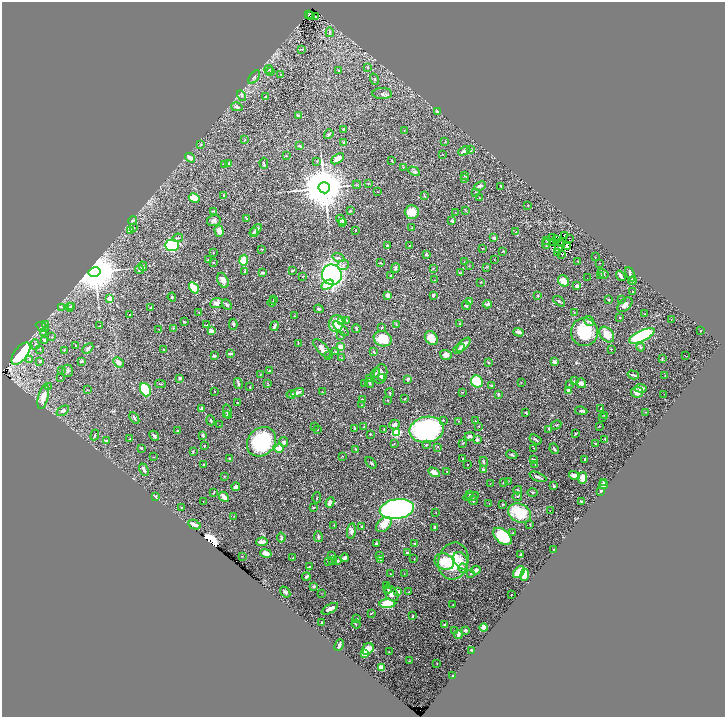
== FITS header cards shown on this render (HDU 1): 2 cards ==
NAXIS1  =                 1446
NAXIS2  =                 1429

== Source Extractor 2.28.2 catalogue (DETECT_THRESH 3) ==
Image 1446 x 1429 px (HDU 1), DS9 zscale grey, zoomed out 1/2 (1 PNG px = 2 x 2 image px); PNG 727 x 719 px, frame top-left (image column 2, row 1429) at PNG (2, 2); each listed source drawn as its Kron ellipse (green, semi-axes under 4 px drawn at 4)
Background 0.541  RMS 0.022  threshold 0.0669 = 3 sigma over >= 5 px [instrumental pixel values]
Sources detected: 477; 36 cannot appear on this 1/2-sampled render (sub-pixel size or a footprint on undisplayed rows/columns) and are neither listed nor drawn; the other 441 listed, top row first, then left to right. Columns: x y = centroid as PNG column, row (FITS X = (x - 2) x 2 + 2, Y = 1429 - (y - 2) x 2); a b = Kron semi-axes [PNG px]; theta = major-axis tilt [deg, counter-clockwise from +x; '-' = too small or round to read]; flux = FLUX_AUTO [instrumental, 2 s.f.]
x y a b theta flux
309 14 3 1 - 1.9
311 16 2 2 - 2.9
315 16 2 1 - 4.1
330 32 5 3 - 6.1
302 49 3 2 - 3.4
367 68 3 2 - 3
269 69 4 3 - 3.3
338 70 2 2 - 2.2
270 72 4 3 - 3.7
280 74 3 2 - 2.3
254 77 8 4 53 9.2
374 79 5 3 - 4.8
382 94 10 5 -1 13
241 96 5 3 - 5.1
266 97 3 3 - 6.2
237 107 6 4 -15 11
437 112 4 3 - 9.4
299 115 4 3 - 3.5
343 129 3 2 - 5.9
404 130 3 2 - 2.7
329 134 5 3 - 7.3
245 140 3 2 - 1.9
344 142 4 3 - 3.6
445 142 3 2 - 2.2
201 144 3 3 - 2.8
300 146 3 2 - 4.8
471 150 3 3 - 7.6
464 151 6 3 25 13
442 154 2 2 - 1.8
286 156 3 2 - 2.3
190 158 5 3 - 17
338 159 7 4 38 35
317 161 3 2 - 1.9
392 161 2 2 - 4.5
264 163 5 2 - 5.4
224 164 2 2 - 2.7
229 164 4 2 - 5.7
403 167 3 2 - 2.7
414 171 6 4 -28 7.1
465 175 3 3 - 3.1
464 178 3 3 - 4.9
368 184 3 3 - 2.9
357 185 4 2 - 3.9
480 186 6 3 23 17
501 186 3 2 - 3.8
324 188 6 5 - 29000
377 192 2 2 - 5.7
476 192 2 2 - 2.5
224 196 3 2 - 2.8
424 196 3 2 - 3.2
479 197 3 1 - 1.6
194 198 6 4 -30 95
528 205 2 2 - 2.3
465 210 3 2 - 2.4
213 211 3 1 - 3.2
350 211 3 2 - 3.3
412 212 7 7 - 65
455 212 2 1 - 1
247 218 4 2 - 5.4
341 220 5 4 - 8.7
452 220 4 3 - 5.7
133 221 4 3 - 5.6
214 221 7 5 14 11
342 222 3 2 - 4.6
133 227 3 3 - 3
412 228 2 2 - 1.9
256 230 7 2 50 14
356 230 2 2 - 4.9
130 231 4 3 - 13
219 231 6 4 -72 32
254 232 5 3 - 8.5
516 232 3 2 - 2.1
564 235 3 1 - 1.7
553 237 4 1 - 0.39
178 238 5 3 - 8.1
494 238 3 3 - 13
557 239 2 1 - 1.6
569 239 3 1 - 1.1
547 240 4 3 - 3.8
561 242 2 1 - 1.8
553 243 3 2 - 1.3
546 244 5 3 - 6.7
562 244 2 1 - 1.1
172 245 7 5 2 310
387 246 3 2 - 9.5
409 246 2 2 - 7.8
567 246 3 1 - 2.9
262 249 2 2 - 3.2
482 249 2 2 - 2.1
558 249 2 1 - 0.77
503 251 2 2 - 3.3
213 253 2 2 - 2
557 253 2 1 - 1.1
426 254 3 2 - 4.2
562 255 2 1 - 2.6
595 257 2 2 - 1.8
339 258 6 3 -19 9.5
208 260 2 2 - 5
244 260 5 4 - 72
494 260 2 2 - 2
213 262 2 2 - 4.8
464 262 3 2 - 3.3
578 262 3 2 - 1.9
381 263 3 2 - 3.4
599 263 2 1 - 1.5
343 265 5 5 - 12
143 266 5 3 - 8.2
469 266 3 2 - 1.4
487 267 3 3 - 3.2
395 268 5 3 - 8.5
433 268 3 2 - 1.8
139 269 5 3 - 6.7
245 271 4 2 - 6.4
292 271 3 2 - 5.2
95 272 6 5 - 19000
263 273 3 2 - 13
460 273 4 2 - 2.1
603 273 6 4 -35 7.7
630 274 8 2 -65 15
332 275 10 9 - 1100
303 276 2 2 - 2.1
391 276 3 2 - 3
601 276 3 2 - 2.8
621 276 6 2 -55 15
587 278 2 1 - 6.3
223 280 8 5 -64 28
434 280 2 2 - 1.5
563 281 6 5 - 54
632 281 4 3 - 10
480 282 2 1 - 2.7
327 285 6 4 28 68
577 286 4 3 - 14
194 288 6 3 -59 100
632 292 3 2 - 2.3
388 295 3 3 - 26
433 295 4 3 - 7.4
538 296 2 2 - 3.9
172 297 4 4 - 5.3
110 298 2 2 - 81
273 299 2 1 - 1.4
609 299 2 2 - 5
621 299 3 2 - 2.5
470 301 2 2 - 36
559 301 7 3 -37 5.5
272 302 5 2 - 2.4
217 303 6 5 - 23
488 304 4 3 - 14
227 305 6 3 -47 8
466 305 5 4 - 9.7
625 305 9 5 43 20
72 306 2 2 - 8
61 307 3 3 - 4.1
70 307 4 3 - 8
151 308 2 2 - 1.7
319 309 5 3 - 5.7
199 313 4 2 - 2.7
574 313 3 2 - 2.1
130 314 2 2 - 2.6
645 314 2 2 - 2
294 316 2 2 - 2.3
620 317 2 2 - 3.6
347 320 4 3 - 4.7
671 320 2 2 - 1.6
342 321 4 4 - 16
589 321 5 4 - 9.6
184 322 3 2 - 5.2
336 323 8 7 - 69
233 324 5 3 - 4.5
459 324 3 3 - 4.4
46 325 3 3 - 3.9
207 325 2 2 - 1.8
396 325 4 2 - 2.8
100 326 3 2 - 2.7
274 326 5 2 - 9.1
42 327 7 3 -31 8.2
382 327 4 2 - 3.3
173 328 3 3 - 3.5
356 328 4 2 - 4.7
159 329 3 2 - 1.9
341 329 9 4 -42 11
211 331 3 3 - 17
701 331 2 2 - 2.8
519 332 5 2 - 25
584 332 14 13 - 170
43 333 3 2 - 2.9
607 335 9 6 -49 50
341 336 4 3 - 3.5
642 336 14 5 26 470
52 337 3 3 - 4.4
431 338 7 5 -54 53
383 339 9 7 -20 120
44 340 3 3 - 6.2
298 343 3 2 - 2.8
35 344 5 3 - 6.6
75 345 2 2 - 1.4
463 345 9 4 45 25
341 347 4 3 - 29
641 347 4 3 - 4.7
88 348 6 3 44 9.4
322 348 12 5 -48 27
40 349 3 3 - 3.3
459 349 6 3 41 12
611 349 2 2 - 5.4
64 350 3 2 - 4.1
164 350 4 2 - 3.2
335 352 3 2 - 2.3
374 352 4 3 - 5.3
230 353 4 2 - 9.7
21 354 13 6 52 390
328 355 2 2 - 1.7
446 355 6 5 - 17
214 356 3 2 - 12
686 356 2 1 - 3.1
342 358 3 2 - 2
29 359 4 3 - 4.1
662 359 4 2 - 2.1
40 361 4 3 - 6.7
81 361 4 3 - 5.7
118 362 6 4 -43 19
554 362 4 3 - 13
488 363 3 2 - 2.4
61 371 3 2 - 1.8
67 371 6 5 - 10
269 371 4 3 - 4
375 373 5 3 - 6.9
381 374 10 6 80 21
260 375 3 2 - 2.2
633 375 6 2 -16 11
665 376 3 2 - 1.9
381 377 3 2 - 3.8
60 378 2 2 - 1.4
180 378 3 2 - 11
369 379 4 3 - 3.7
408 379 4 3 - 9.6
574 381 3 3 - 2.5
477 382 6 5 - 170
521 382 3 2 - 1.5
268 383 3 3 - 2.6
369 383 5 3 - 5.6
581 383 5 5 - 12
160 384 5 2 - 4.6
238 384 5 2 - 8.4
365 384 2 2 - 1.3
569 385 3 2 - 2
48 386 3 2 - 1.7
492 386 3 2 - 3.1
250 387 3 2 - 2.6
641 388 6 4 -5 19
87 390 2 2 - 2
145 390 7 5 -67 330
568 390 4 3 - 21
215 391 2 2 - 1.7
297 392 7 3 19 17
323 392 3 2 - 1.6
462 392 2 1 - 1.1
637 392 6 5 - 38
390 393 4 2 - 4.4
291 394 4 4 - 6.4
498 394 3 2 - 6.6
664 394 2 1 - 1.6
43 397 12 5 76 43
405 399 2 1 - 2.7
362 400 3 2 - 6.5
388 401 3 2 - 3.1
238 403 2 2 - 3.8
361 405 2 2 - 1.4
201 408 3 2 - 11
601 408 4 2 - 2.2
63 411 7 4 36 13
581 411 6 3 -7 8.4
228 412 7 4 -75 8.1
646 412 2 1 - 1.3
526 413 3 2 - 4.8
226 415 4 2 - 2.9
604 415 4 3 - 4.2
603 417 3 3 - 4.3
134 418 6 2 -60 8.3
211 420 5 3 - 6.2
443 420 3 3 - 3.8
458 421 2 2 - 1.7
475 421 2 2 - 1.8
219 425 2 1 - 0.92
395 425 5 5 - 13
556 425 5 2 - 2.5
314 426 2 2 - 1.8
479 426 2 2 - 2
599 426 2 2 - 2.5
364 427 2 2 - 3.5
317 429 2 2 - 1.9
354 429 4 3 - 4.5
384 429 3 2 - 2.7
549 429 3 2 - 3.9
427 430 17 13 10 870
178 431 3 2 - 6.7
396 432 3 3 - 410
370 434 2 2 - 4.2
575 434 3 2 - 3.4
95 435 5 2 - 4.6
154 436 5 3 - 10
203 436 4 2 - 7.1
470 436 5 3 - 8.9
130 439 3 2 - 3.1
535 439 6 2 -33 5.4
605 439 2 2 - 1.3
477 440 4 3 - 8.7
107 441 3 3 - 5.4
261 442 16 13 47 380
284 442 5 4 - 8.7
463 443 3 2 - 1.9
394 444 3 2 - 2.1
596 444 3 2 - 2.7
426 445 3 2 - 2.5
204 446 3 2 - 2.4
437 447 3 2 - 2.7
141 448 3 2 - 4.9
279 448 4 4 - 41
534 448 2 2 - 1.9
355 449 2 2 - 3.2
554 449 5 2 - 5.6
193 452 3 2 - 3
512 455 5 3 - 6.5
342 456 3 2 - 1.6
154 457 3 2 - 2.2
229 458 2 2 - 6.2
463 458 3 2 - 2.6
585 459 4 2 - 4.3
533 460 4 3 - 6.7
484 462 5 3 - 6.8
371 463 7 3 -51 5
204 464 2 2 - 9.1
468 464 2 1 - 1.8
535 464 2 2 - 1.9
483 469 3 2 - 7.6
144 470 6 3 -65 17
447 471 2 2 - 2.7
434 472 6 3 -29 30
224 476 3 2 - 1.6
574 476 5 3 - 24
538 477 9 3 -23 11
582 478 6 5 - 35
509 481 3 2 - 1.6
503 482 2 1 - 2.8
603 483 3 2 - 4.4
490 484 2 2 - 1.4
603 485 4 3 - 11
554 486 4 3 - 7.7
236 487 4 3 - 14
518 490 4 2 - 4.2
601 491 3 3 - 9.4
532 492 5 3 - 5.7
214 493 3 2 - 3.7
470 494 3 3 - 3.3
155 496 3 2 - 5
471 496 8 3 13 7.1
224 497 5 3 - 24
517 497 5 2 - 3.1
317 498 5 1 - 2.9
473 500 5 2 - 4.8
203 501 2 1 - 1.2
582 501 4 2 - 4.4
330 502 5 4 - 22
489 503 2 2 - 1.3
503 504 3 2 - 3.8
182 508 2 2 - 2.7
313 508 3 2 - 3.2
397 509 17 10 10 1800
550 511 2 1 - 7.9
436 512 2 1 - 2
520 513 12 9 -24 160
234 516 2 2 - 1.5
384 524 9 6 43 46
530 524 2 1 - 3.8
194 525 7 2 -26 23
334 525 3 2 - 1.8
361 527 2 2 - 4.6
434 528 4 2 - 8.2
351 531 8 4 81 12
513 532 2 2 - 1.9
502 536 11 6 -40 180
318 537 5 3 - 4.4
281 538 5 3 - 11
262 542 6 4 4 17
376 543 4 2 - 5.5
414 544 2 2 - 3.3
554 550 3 2 - 8.5
266 553 6 4 -15 23
407 553 2 2 - 12
332 555 3 2 - 3.6
520 555 3 2 - 6.6
242 556 2 1 - 1.3
380 556 4 3 - 8.7
345 557 4 2 - 12
293 558 3 2 - 2.7
414 558 2 1 - 2.8
332 560 3 2 - 3.7
381 560 4 3 - 6
337 561 3 2 - 3.9
453 561 19 15 76 210
461 561 9 6 -60 36
329 562 3 3 - 3.1
444 562 10 8 -23 71
310 566 4 2 - 4.2
463 568 5 4 - 10
476 570 4 3 - 17
519 572 7 4 48 120
390 574 2 1 - 2.1
404 574 2 1 - 1.1
471 574 3 3 - 3.2
525 575 6 3 82 110
306 577 4 3 - 9
386 585 3 2 - 11
314 587 4 3 - 4.4
388 589 4 3 - 4.2
398 591 4 4 - 15
285 592 6 3 -50 6.7
409 592 3 2 - 2.2
321 593 2 2 - 1.2
391 594 8 6 -53 36
511 594 2 1 - 1.2
387 604 8 4 1 160
453 605 2 1 - 1.3
330 609 9 4 30 23
371 613 4 2 - 3
413 616 4 3 - 4.3
357 618 2 2 - 3.1
322 623 2 2 - 9.6
356 624 4 2 - 2.8
444 625 3 3 - 4.9
484 628 4 3 - 27
455 630 2 2 - 1.9
466 631 2 2 - 27
458 634 4 2 - 23
339 645 6 2 65 7.6
368 649 6 5 - 78
471 650 2 2 - 4
389 652 2 1 - 1.5
365 653 2 2 - 83
409 661 4 2 - 2.5
437 664 2 1 - 1.6
381 668 4 3 - 49
453 676 2 2 - 3.4
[36 sub-pixel or undisplayed-footprint detections neither listed nor drawn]